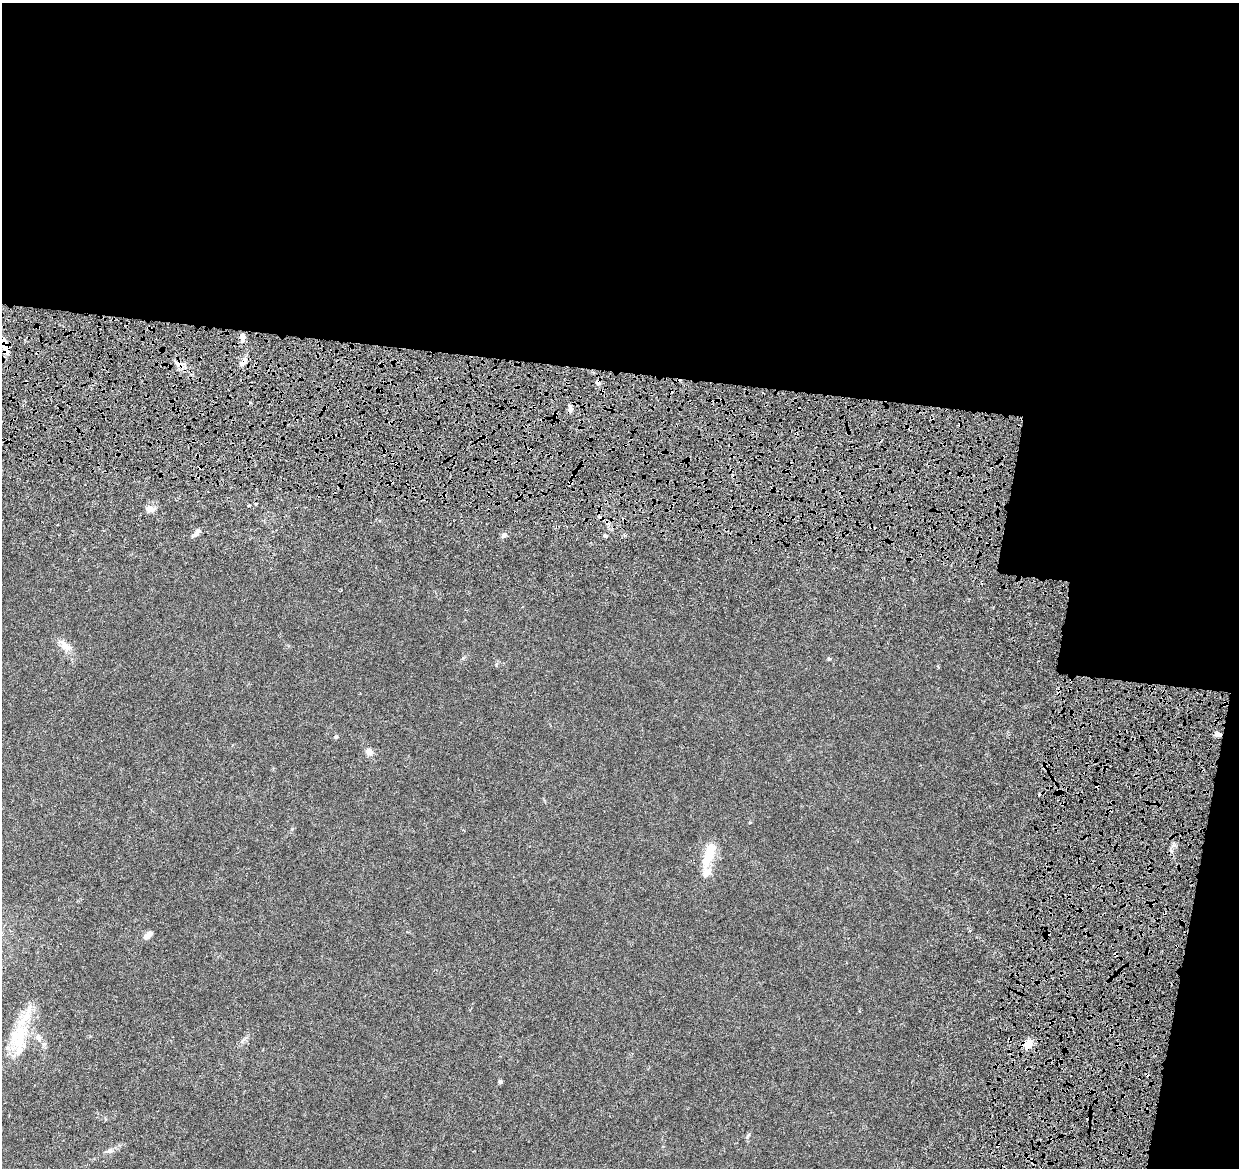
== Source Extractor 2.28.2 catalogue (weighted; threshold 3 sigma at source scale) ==
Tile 4 of 4 x 4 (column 4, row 1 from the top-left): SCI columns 3842-5078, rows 3854-5019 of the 5216 x 5431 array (HDU 1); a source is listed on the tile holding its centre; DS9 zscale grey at full resolution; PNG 1241 x 1170 px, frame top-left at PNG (2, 3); no overlay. Shown black and unused: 38% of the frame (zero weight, under 4 of 8 exposures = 9% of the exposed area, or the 3 px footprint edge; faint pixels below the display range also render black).
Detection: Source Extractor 2.28.2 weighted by HDU 2 'WHT'; one run over the whole footprint, this tile lists its part. Background 0.00755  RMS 0.0011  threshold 0.0045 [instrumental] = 3 sigma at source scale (4.09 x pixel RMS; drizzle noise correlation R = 1.36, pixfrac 0.8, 0.0396/0.0396 arcsec/px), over >= 5 px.
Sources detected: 34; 1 inside a brighter object's white glare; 7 cosmic-ray / hot-pixel residue — not listed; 2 inside a brighter listed object's ellipse — not listed separately; the other 24 listed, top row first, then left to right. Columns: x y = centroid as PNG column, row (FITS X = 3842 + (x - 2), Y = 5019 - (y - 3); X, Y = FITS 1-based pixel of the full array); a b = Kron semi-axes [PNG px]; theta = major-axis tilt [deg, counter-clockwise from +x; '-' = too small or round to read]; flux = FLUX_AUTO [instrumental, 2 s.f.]
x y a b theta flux
242 338 11 6 89 0.51
5 346 23 8 -76 1.1
243 362 12 6 51 0.48
178 364 13 7 -23 0.64
570 408 9 4 -89 0.43
200 467 4 4 - 0.11
249 505 4 2 - 0.093
150 509 10 8 -21 0.68
197 532 15 6 52 0.45
504 535 9 5 47 0.31
605 536 5 4 - 0.16
65 646 20 9 -43 0.95
829 659 5 4 - 0.12
1218 734 7 6 - 0.35
336 737 6 5 - 0.15
369 752 10 8 -59 0.61
710 852 26 14 76 2.1
1047 934 4 3 - 0.97
148 935 11 6 43 0.72
1116 954 4 3 - 0.42
19 1037 40 26 82 5.3
1028 1044 12 10 58 1.1
500 1081 5 5 - 0.19
109 1151 8 6 33 0.37
Overlapping masked pixels (flux is a lower limit): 7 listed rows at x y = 5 346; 243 362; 178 364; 200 467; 1218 734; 1047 934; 1116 954
Isophote crosses this tile's border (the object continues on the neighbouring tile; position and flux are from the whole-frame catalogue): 1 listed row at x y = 5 346
Unlisted compact peaks at least as high as the median listed source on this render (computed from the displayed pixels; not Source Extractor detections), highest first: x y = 1174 845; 747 1137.